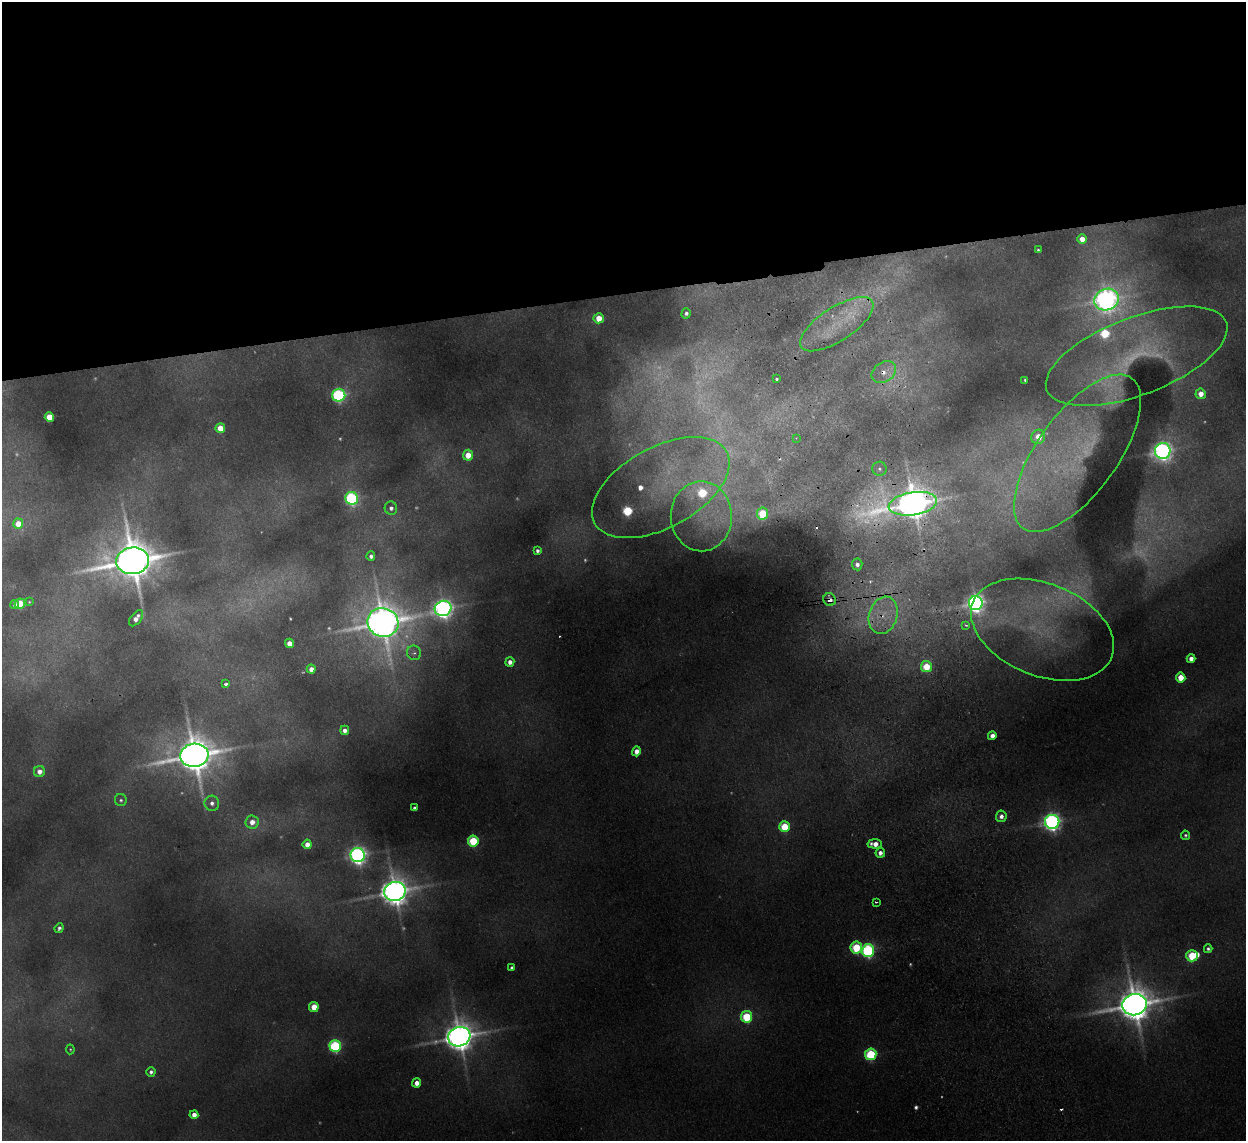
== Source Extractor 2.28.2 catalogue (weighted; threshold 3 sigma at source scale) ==
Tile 2 of 4 x 4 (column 2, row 1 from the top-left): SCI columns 1297-2540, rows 3571-4709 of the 5079 x 4977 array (HDU 1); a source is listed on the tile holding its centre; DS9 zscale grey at full resolution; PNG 1248 x 1143 px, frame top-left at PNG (2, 2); each listed source drawn as its Kron ellipse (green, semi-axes under 4 px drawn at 4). Shown black and unused: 26% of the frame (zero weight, under 2 of 3 exposures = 3% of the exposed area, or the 3 px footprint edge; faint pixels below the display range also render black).
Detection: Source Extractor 2.28.2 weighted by HDU 2 'WHT'; one run over the whole footprint, this tile lists its part. Background 0.072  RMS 0.01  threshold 0.0452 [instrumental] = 3 sigma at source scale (4.5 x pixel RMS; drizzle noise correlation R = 1.50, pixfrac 1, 0.05/0.05 arcsec/px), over >= 5 px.
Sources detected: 140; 42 too faint to see at this stretch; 5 cosmic-ray / hot-pixel residue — neither listed nor drawn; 7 inside a brighter listed object's ellipse — not listed separately; the other 86 listed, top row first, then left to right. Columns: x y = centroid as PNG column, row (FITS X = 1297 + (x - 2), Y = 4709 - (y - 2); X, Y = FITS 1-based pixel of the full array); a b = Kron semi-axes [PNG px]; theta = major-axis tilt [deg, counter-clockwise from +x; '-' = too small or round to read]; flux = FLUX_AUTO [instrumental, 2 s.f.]
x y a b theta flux
1082 239 5 5 - 17
1038 250 4 3 - 1.8
1106 300 12 10 17 1200
686 313 5 4 - 3.9
599 318 5 5 - 24
837 324 42 17 33 50
1137 356 96 38 21 120
884 372 13 10 35 12
777 379 3 3 - 2.9
1025 380 3 3 - 1.6
1201 394 5 5 - 15
339 395 6 6 - 250
49 417 5 4 - 40
220 428 5 4 - 27
1038 437 7 7 - 29
796 438 3 3 - 1.2
1163 451 8 7 - 800
1077 453 93 40 54 150
468 455 5 5 - 24
879 469 7 7 - 4.4
661 488 75 40 29 160
352 498 6 6 - 270
913 504 24 11 9 3300
391 508 7 6 - 5.8
762 514 6 5 - 68
701 516 35 30 -89 83
18 524 5 5 - 23
537 551 4 4 - 3.9
371 556 5 4 - 4.8
133 561 16 13 6 5900
857 564 6 5 - 5.8
830 600 6 6 - 12
29 602 4 3 - 1.2
976 603 7 7 - 760
15 604 4 4 - 3.8
20 604 5 5 - 55
443 608 8 7 - 900
883 615 19 14 72 29
136 618 9 5 53 11
383 622 15 14 - 3900
966 625 4 3 - 1.5
1042 630 75 46 -22 160
289 643 4 4 - 16
414 653 7 7 - 4.9
1191 659 4 4 - 9.3
510 662 5 4 - 8.6
926 667 5 5 - 52
311 669 4 4 - 9.1
1181 677 5 4 - 31
226 684 4 3 - 8.9
345 730 4 4 - 7.8
992 736 4 4 - 11
636 751 5 4 - 11
194 755 14 11 6 4300
39 771 5 5 - 12
121 800 6 6 - 3
212 803 7 7 - 6.3
414 808 4 3 - 3
1001 816 5 5 - 7.4
252 822 6 6 - 14
1052 822 7 7 - 690
784 827 5 5 - 61
1185 835 4 4 - 2.5
473 841 5 5 - 84
307 844 4 4 - 14
875 844 7 4 -3 13
880 853 5 4 - 7.5
358 855 7 7 - 700
395 891 11 9 19 2500
876 902 3 2 - 3.4
59 928 5 4 - 3.9
856 948 6 6 - 85
1208 949 4 4 - 3.4
868 950 6 6 - 260
1192 956 6 5 - 65
512 968 4 4 - 4.1
1134 1005 12 10 16 4000
314 1007 5 5 - 33
747 1017 6 5 - 93
459 1037 11 9 17 2700
335 1046 6 5 - 190
70 1049 5 4 - 1.3
871 1054 6 5 - 120
151 1072 5 4 - 4.2
417 1083 5 4 - 12
194 1115 4 4 - 13
Overlapping masked pixels (flux is a lower limit): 6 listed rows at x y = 837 324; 884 372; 913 504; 830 600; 883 615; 395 891